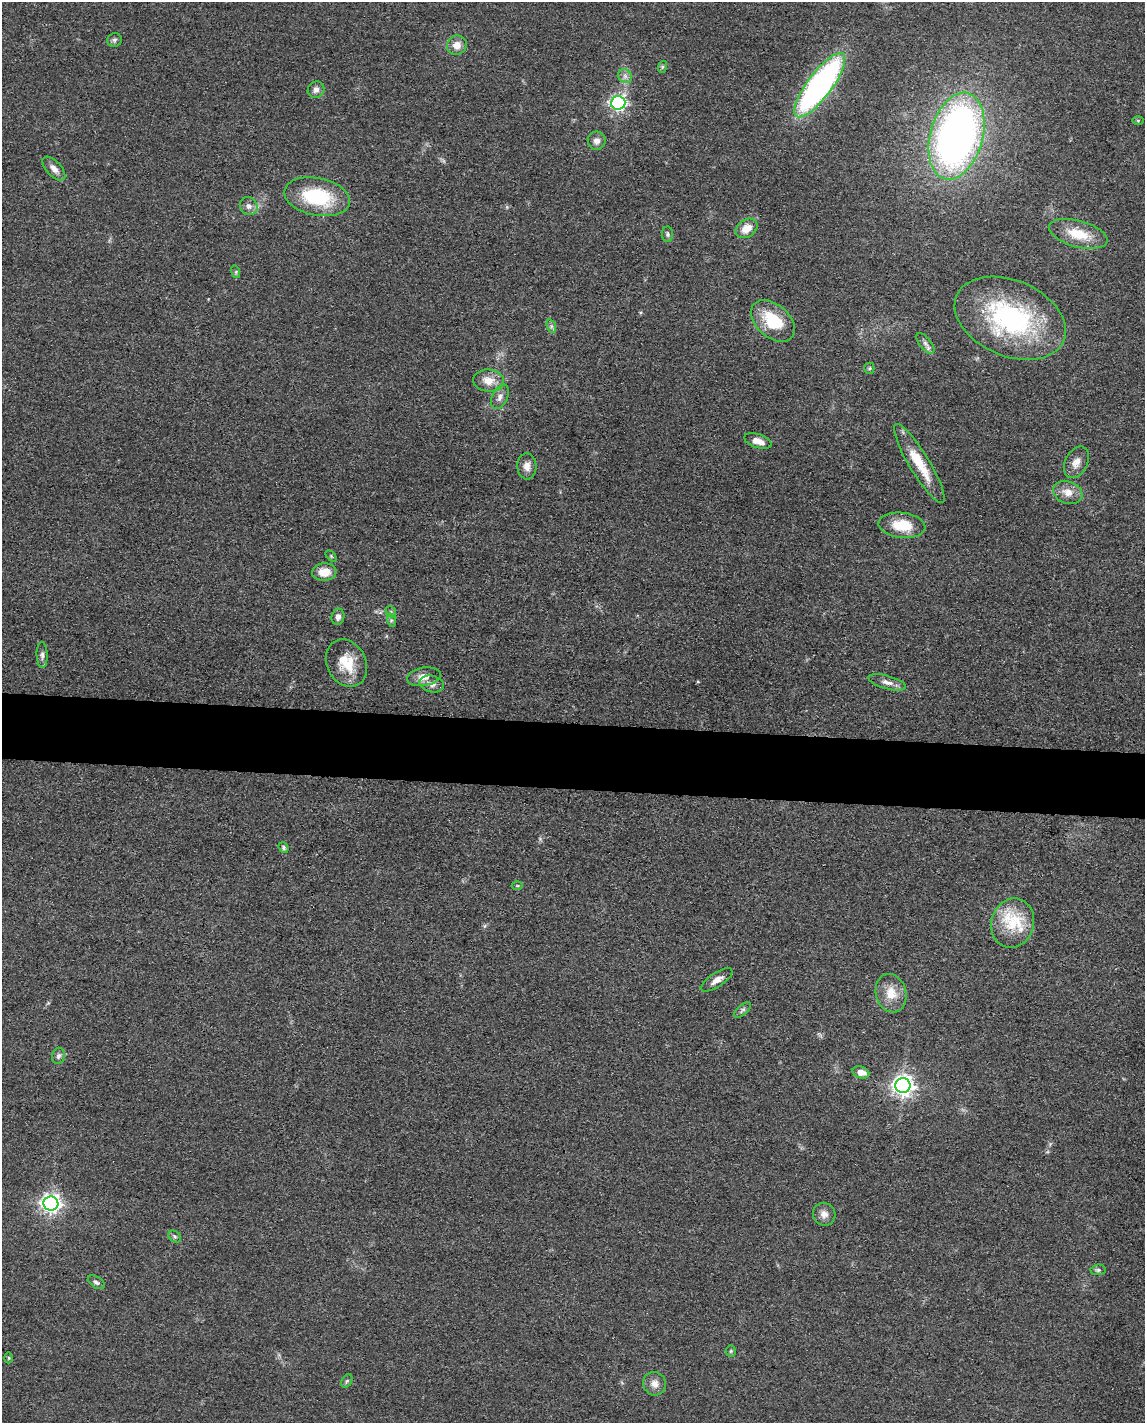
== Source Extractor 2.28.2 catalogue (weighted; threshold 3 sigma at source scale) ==
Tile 6 of 4 x 3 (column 2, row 2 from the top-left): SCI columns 1146-2288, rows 1645-3065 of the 4577 x 4600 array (HDU 1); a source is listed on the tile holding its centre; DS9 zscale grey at full resolution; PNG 1147 x 1425 px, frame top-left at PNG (2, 2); each listed source drawn as its Kron ellipse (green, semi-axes under 4 px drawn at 4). Shown black and unused: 5% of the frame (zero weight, under 3 of 4 exposures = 1% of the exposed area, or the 3 px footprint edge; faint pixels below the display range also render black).
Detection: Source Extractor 2.28.2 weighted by HDU 2 'WHT'; one run over the whole footprint, this tile lists its part. Background 0.049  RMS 0.0063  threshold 0.0284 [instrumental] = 3 sigma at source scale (4.5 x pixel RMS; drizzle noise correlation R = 1.50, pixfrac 1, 0.05/0.05 arcsec/px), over >= 5 px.
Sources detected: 58; all 58 listed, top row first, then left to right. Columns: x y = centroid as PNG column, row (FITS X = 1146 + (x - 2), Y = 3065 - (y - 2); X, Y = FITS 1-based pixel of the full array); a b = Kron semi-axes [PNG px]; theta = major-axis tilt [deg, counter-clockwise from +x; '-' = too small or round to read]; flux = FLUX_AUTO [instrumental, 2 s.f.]
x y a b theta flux
114 40 7 7 - 1.7
457 45 10 9 - 5.8
662 67 6 4 72 0.94
625 76 7 6 - 2.3
820 85 39 12 53 200
316 90 9 7 47 2.8
618 103 7 6 - 160
1138 120 6 4 0 0.73
957 136 44 26 75 340
597 141 9 9 - 3.9
54 169 15 7 -48 3.9
317 197 33 18 -11 42
249 206 9 8 - 3.4
747 228 12 8 34 8.2
668 234 8 5 -89 1.4
1078 234 30 13 -15 18
236 272 6 4 -73 0.94
1010 318 58 38 -23 99
773 321 25 16 -41 27
551 326 7 4 -72 1.3
925 343 12 5 -51 2.5
869 368 5 5 - 0.89
489 381 15 11 -5 8.2
500 397 13 7 64 3.5
758 441 14 6 -19 6
1076 462 17 11 63 5.7
919 464 46 10 -59 20
527 466 13 9 -86 4.6
1068 492 15 11 -20 7
902 525 23 12 -6 18
331 556 6 4 -46 0.84
324 572 12 8 4 10
391 612 6 4 -49 1
338 617 8 6 78 2.9
391 620 7 4 -73 1.2
42 655 13 5 -88 2.3
346 663 25 19 -63 17
424 677 17 9 9 6.5
887 682 19 6 -16 4
432 684 12 8 -11 3.9
283 847 6 4 -50 1.2
517 886 5 3 - 0.72
1013 923 25 21 73 25
717 980 18 7 33 4.8
891 993 19 15 -75 11
743 1010 10 5 40 1.7
58 1056 8 6 79 2
861 1072 8 5 -17 5.3
903 1086 7 7 - 370
51 1203 7 7 - 300
824 1214 12 11 - 4.4
175 1236 7 5 -36 1.3
1098 1270 7 5 1 1.3
96 1282 9 5 -32 1.7
731 1351 5 5 - 0.79
9 1358 5 3 - 0.67
347 1381 7 5 60 1.1
655 1384 12 11 - 5.1